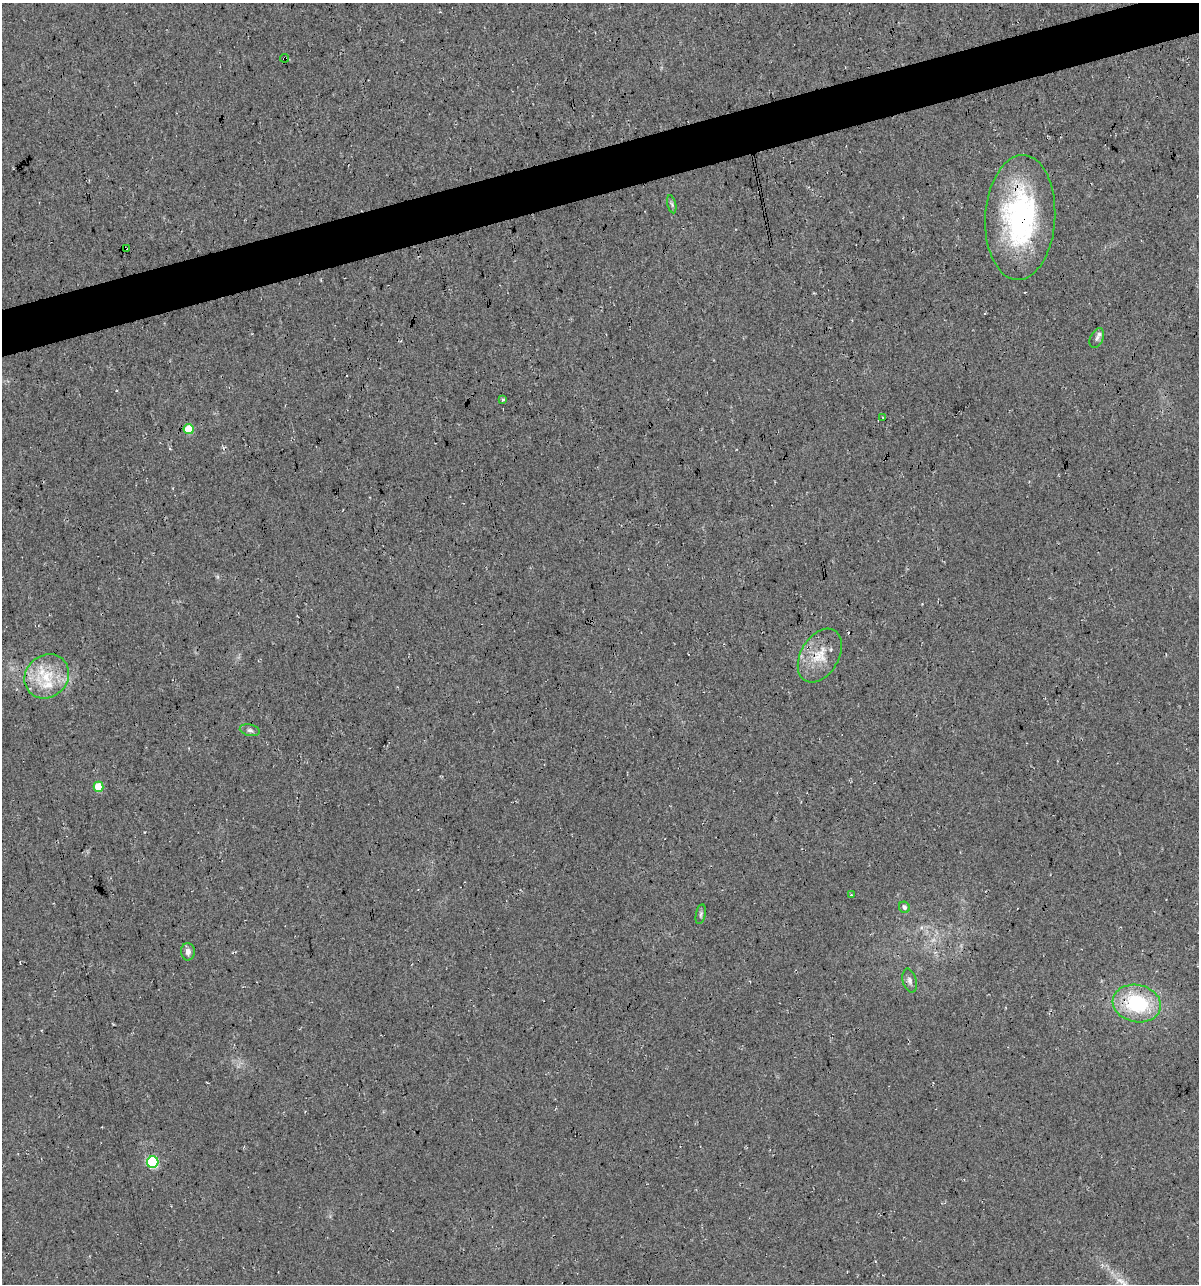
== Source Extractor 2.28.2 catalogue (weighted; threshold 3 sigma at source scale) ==
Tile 10 of 4 x 4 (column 2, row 3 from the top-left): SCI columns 1242-2438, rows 1283-2564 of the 4927 x 5129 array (HDU 1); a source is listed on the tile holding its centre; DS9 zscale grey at full resolution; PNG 1201 x 1286 px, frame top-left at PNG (2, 3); each listed source drawn as its Kron ellipse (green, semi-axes under 4 px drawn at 4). Shown black and unused: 4% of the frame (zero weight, under 3 of 4 exposures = <1% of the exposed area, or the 3 px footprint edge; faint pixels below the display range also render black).
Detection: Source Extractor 2.28.2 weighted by HDU 2 'WHT'; one run over the whole footprint, this tile lists its part. Background 0.0217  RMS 0.008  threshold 0.0359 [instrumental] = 3 sigma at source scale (4.5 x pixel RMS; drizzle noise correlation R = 1.50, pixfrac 1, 0.0396/0.0396 arcsec/px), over >= 5 px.
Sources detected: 21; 1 too faint to see at this stretch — neither listed nor drawn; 1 inside a brighter listed object's ellipse — not listed separately; the other 19 listed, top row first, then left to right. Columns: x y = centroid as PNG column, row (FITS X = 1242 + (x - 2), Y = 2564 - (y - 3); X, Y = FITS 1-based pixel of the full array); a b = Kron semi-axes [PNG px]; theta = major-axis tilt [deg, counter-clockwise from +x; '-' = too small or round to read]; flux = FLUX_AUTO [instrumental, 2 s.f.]
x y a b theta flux
285 58 4 3 - 0.81
672 204 9 3 -77 1.5
1020 217 62 35 87 150
126 248 3 2 - 1.3
1097 338 10 6 64 2.6
503 399 3 3 - 1.9
882 417 2 2 - 0.59
189 429 5 5 - 25
820 655 29 19 59 21
47 676 23 21 43 29
250 730 10 5 -12 2.4
98 787 5 5 - 19
851 895 3 3 - 0.69
904 907 6 5 - 2.7
701 914 10 4 78 1.8
188 952 8 7 - 4
910 981 12 7 -76 3
1137 1003 24 18 -12 61
153 1162 5 5 - 81
Overlapping masked pixels (flux is a lower limit): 4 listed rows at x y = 285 58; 1020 217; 126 248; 1137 1003